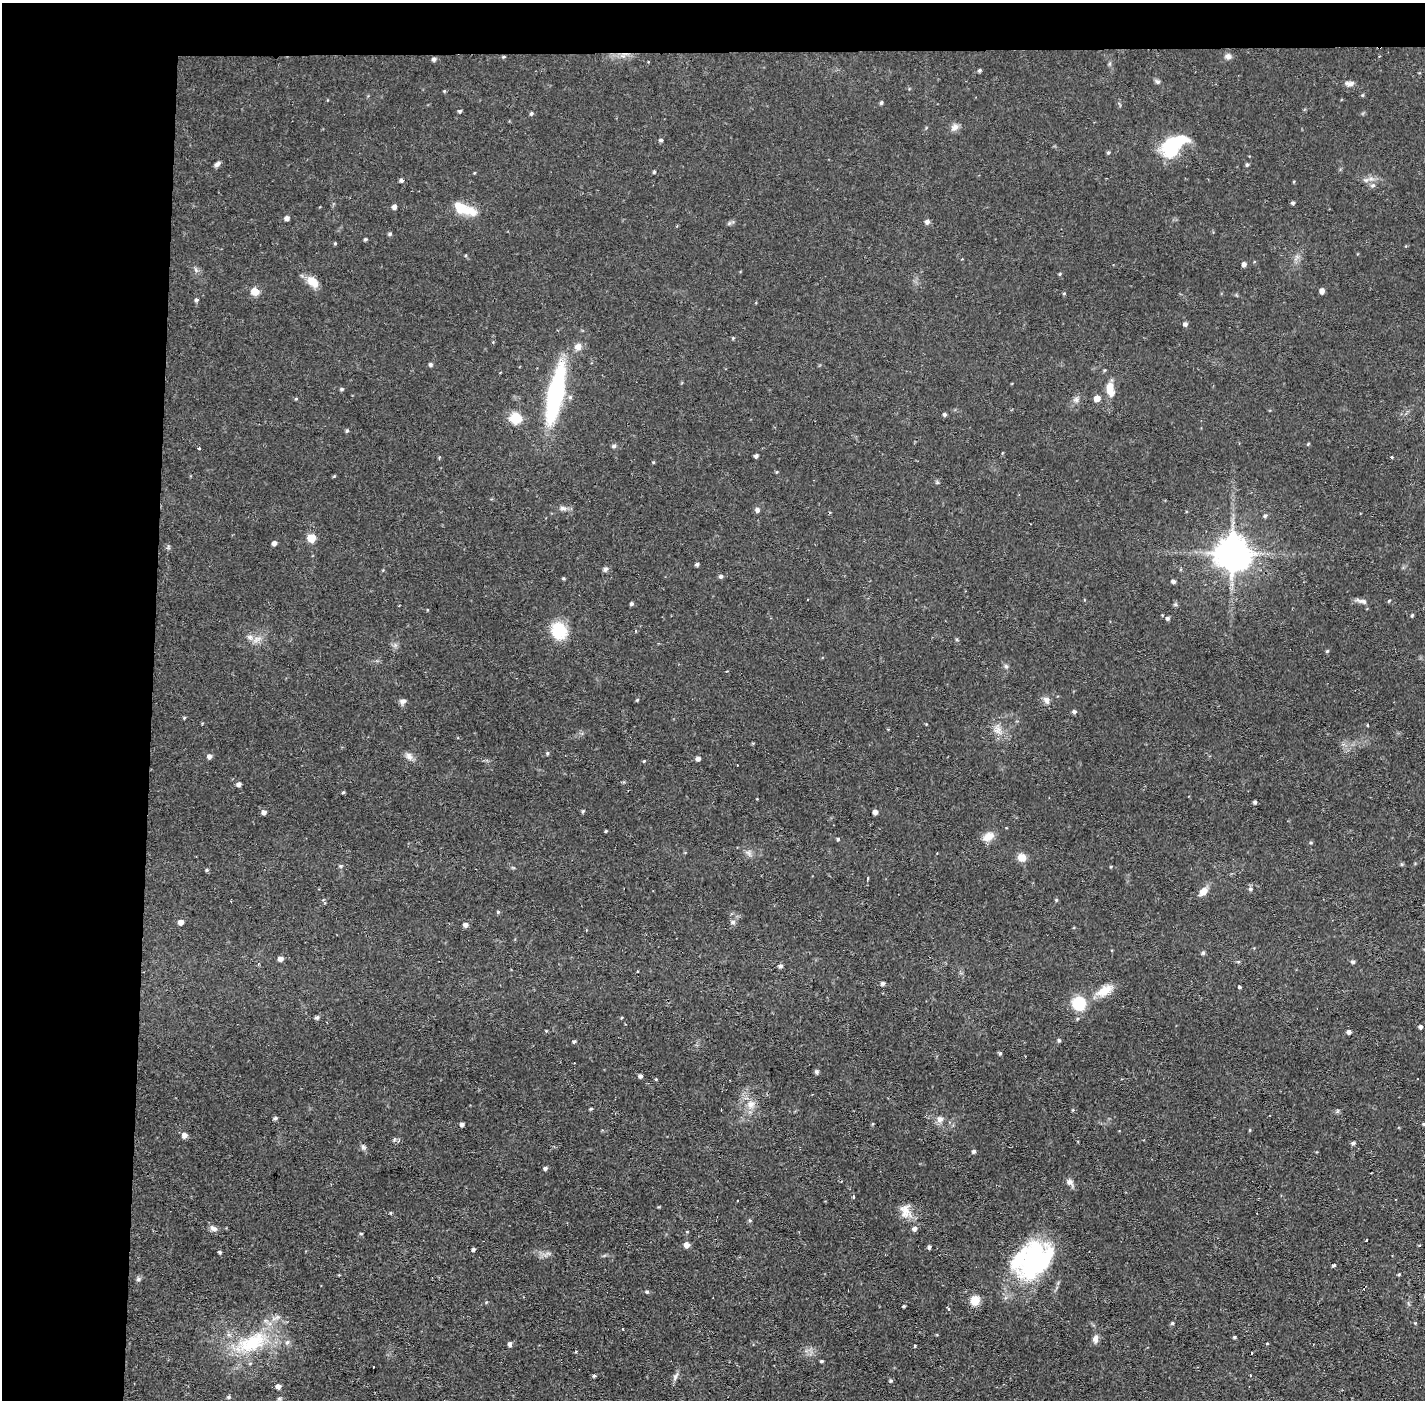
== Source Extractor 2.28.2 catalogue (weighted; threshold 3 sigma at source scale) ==
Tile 1 of 3 x 3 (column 1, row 1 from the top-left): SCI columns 1-1423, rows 2850-4247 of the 4268 x 4301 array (HDU 1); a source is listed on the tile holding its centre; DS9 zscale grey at full resolution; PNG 1427 x 1402 px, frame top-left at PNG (2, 3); no overlay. Shown black and unused: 14% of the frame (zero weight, under 2 of 3 exposures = <1% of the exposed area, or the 3 px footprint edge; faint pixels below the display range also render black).
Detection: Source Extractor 2.28.2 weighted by HDU 2 'WHT'; one run over the whole footprint, this tile lists its part. Background 0.0561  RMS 0.0059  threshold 0.0263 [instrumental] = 3 sigma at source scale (4.5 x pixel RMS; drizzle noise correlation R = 1.50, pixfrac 1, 0.05/0.05 arcsec/px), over >= 5 px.
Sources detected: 195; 3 inside a brighter object's white glare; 6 cosmic-ray / hot-pixel residue — not listed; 5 inside a brighter listed object's ellipse — not listed separately; the other 181 listed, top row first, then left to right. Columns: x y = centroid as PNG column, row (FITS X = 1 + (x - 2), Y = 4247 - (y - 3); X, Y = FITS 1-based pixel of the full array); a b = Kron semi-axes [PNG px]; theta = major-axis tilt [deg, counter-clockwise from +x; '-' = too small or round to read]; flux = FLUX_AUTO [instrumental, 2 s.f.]
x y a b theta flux
1228 56 9 8 - 2.1
504 57 4 4 - 0.64
434 59 5 5 - 1.5
979 70 4 4 - 1.1
1157 82 8 6 -24 1.2
1351 83 10 6 12 2.4
881 103 5 4 - 0.97
460 111 4 3 - 1
531 113 5 4 - 1
955 127 10 8 47 3
661 140 5 4 - 0.93
1171 150 19 14 15 26
1108 153 5 4 - 0.79
217 164 8 5 41 1.8
1247 165 5 4 - 0.83
654 172 4 4 - 0.74
1371 179 7 4 0 1.8
401 180 4 4 - 1.4
1373 185 8 6 31 1.7
1293 203 5 4 - 1.1
394 207 5 5 - 2
461 207 27 13 -25 12
287 218 5 5 - 1.9
927 222 6 5 - 1.9
390 234 5 5 - 1
365 239 4 3 - 0.86
335 243 4 4 - 0.61
1244 264 5 5 - 1.8
1060 274 5 3 - 0.59
312 282 15 9 -40 7.9
255 291 5 5 - 14
1322 291 6 5 - 2.3
1064 293 4 3 - 0.59
196 300 5 4 - 0.94
1185 324 5 5 - 1.6
733 338 4 4 - 0.6
578 347 9 8 - 3.6
430 365 5 4 - 1.2
342 389 5 4 - 0.94
1110 389 18 8 -81 8.6
555 394 48 12 78 100
570 397 6 6 - 1.3
1097 398 6 6 - 4.9
1076 399 8 8 - 2.1
945 414 5 4 - 0.99
515 418 6 6 - 33
347 431 5 4 - 0.76
1308 444 4 4 - 0.55
614 446 6 5 - 1.4
199 448 3 3 - 1.2
756 456 4 4 - 1.3
1392 457 3 3 - 0.87
653 462 4 3 - 0.55
937 482 5 5 - 0.81
563 508 10 6 -8 2.2
757 510 5 5 - 2.2
1265 516 6 5 - 1
311 538 6 6 - 13
274 543 5 5 - 1.8
1232 553 11 10 - 1100
697 564 4 4 - 1.2
605 569 7 6 - 1.5
721 576 5 5 - 1.4
564 578 4 3 - 0.68
1173 581 5 4 - 1.5
1363 601 14 6 -12 2.3
631 604 4 4 - 1
1175 604 6 4 -71 0.94
1412 615 4 3 - 0.75
1167 618 6 5 - 1.5
559 630 18 15 -63 22
636 630 4 3 - 0.69
257 639 15 6 31 3.7
957 640 5 3 - 0.63
1327 651 5 4 - 0.71
1006 666 6 5 - 1.1
637 700 5 3 - 0.64
1046 700 11 8 -62 2.6
403 701 9 6 23 2.1
1074 712 5 4 - 1.4
184 718 4 4 - 0.71
1367 725 3 3 - 1.4
997 729 14 10 -64 5.1
547 753 5 4 - 0.79
209 756 6 5 - 1.9
409 756 12 8 -61 3
698 759 5 4 - 2.1
644 761 4 3 - 0.51
239 784 5 5 - 1.9
343 792 4 3 - 0.74
1255 802 4 3 - 1.2
583 811 5 4 - 0.85
264 812 5 5 - 2.5
875 812 5 4 - 2.5
606 831 4 3 - 0.61
988 837 15 10 30 6.3
838 839 4 4 - 0.79
748 853 8 5 -45 1.8
1022 857 9 8 - 5.6
1402 864 5 3 - 0.68
207 870 5 3 - 0.67
868 878 3 3 - 2.9
1250 889 6 6 - 1.3
1203 891 12 8 46 4.7
1056 900 4 4 - 0.6
498 912 5 4 - 0.77
181 922 5 4 - 3.9
733 922 6 5 - 1.5
465 925 5 5 - 2.4
1203 953 5 5 - 0.91
280 959 5 5 - 3
1353 962 5 4 - 1.2
781 966 5 5 - 1.5
637 971 3 2 - 0.76
883 983 5 4 - 1.4
1239 987 3 3 - 1.4
1105 991 24 11 29 9.7
1079 1003 13 12 - 21
317 1017 5 4 - 1.2
1420 1027 5 4 - 1.4
1349 1032 4 4 - 1.8
1059 1040 4 4 - 0.96
574 1042 4 4 - 0.93
1000 1053 5 4 - 0.9
816 1072 6 5 - 1.1
640 1076 5 4 - 1.5
656 1079 4 4 - 0.58
751 1104 12 11 - 5.5
591 1109 4 3 - 0.7
1073 1110 4 4 - 0.59
1337 1111 6 4 71 0.75
275 1118 5 4 - 1.2
940 1119 10 9 - 3
462 1124 4 4 - 1.8
872 1124 5 3 - 0.55
1423 1124 4 3 - 0.61
184 1135 6 5 - 3.1
394 1140 6 4 19 0.88
1353 1143 6 4 1 1.2
363 1147 7 7 - 1.5
974 1151 4 4 - 1.3
545 1168 5 4 - 1.1
1070 1182 10 8 -32 2.6
853 1197 3 2 - 1.3
737 1200 3 2 - 0.49
905 1211 20 14 -82 7.3
390 1213 4 3 - 0.57
750 1220 5 4 - 0.86
213 1228 11 7 -20 2.3
914 1229 6 6 - 1.9
687 1232 4 3 - 0.47
361 1233 5 3 - 0.54
1366 1240 3 3 - 1.7
686 1245 5 5 - 3.7
929 1247 5 4 - 1.1
473 1249 4 3 - 1.3
220 1252 4 4 - 0.84
1041 1262 61 25 40 58
1334 1265 4 3 - 0.87
1399 1274 4 3 - 0.66
339 1275 4 3 - 0.47
138 1279 7 5 1 1.2
647 1292 5 5 - 0.87
975 1301 10 9 - 7.6
904 1306 3 3 - 0.75
948 1309 3 3 - 1
1172 1323 5 4 - 0.77
623 1328 2 2 - 0.72
1234 1337 4 3 - 0.81
1095 1339 11 7 82 2.9
251 1343 52 24 25 46
1267 1343 4 3 - 0.46
510 1344 5 4 - 1.8
914 1346 3 3 - 1.1
821 1361 4 3 - 0.87
594 1376 4 3 - 1.1
675 1377 12 6 63 2.1
891 1381 5 5 - 0.92
278 1386 5 5 - 2.7
229 1397 5 4 - 0.97
279 1399 6 4 1 0.88